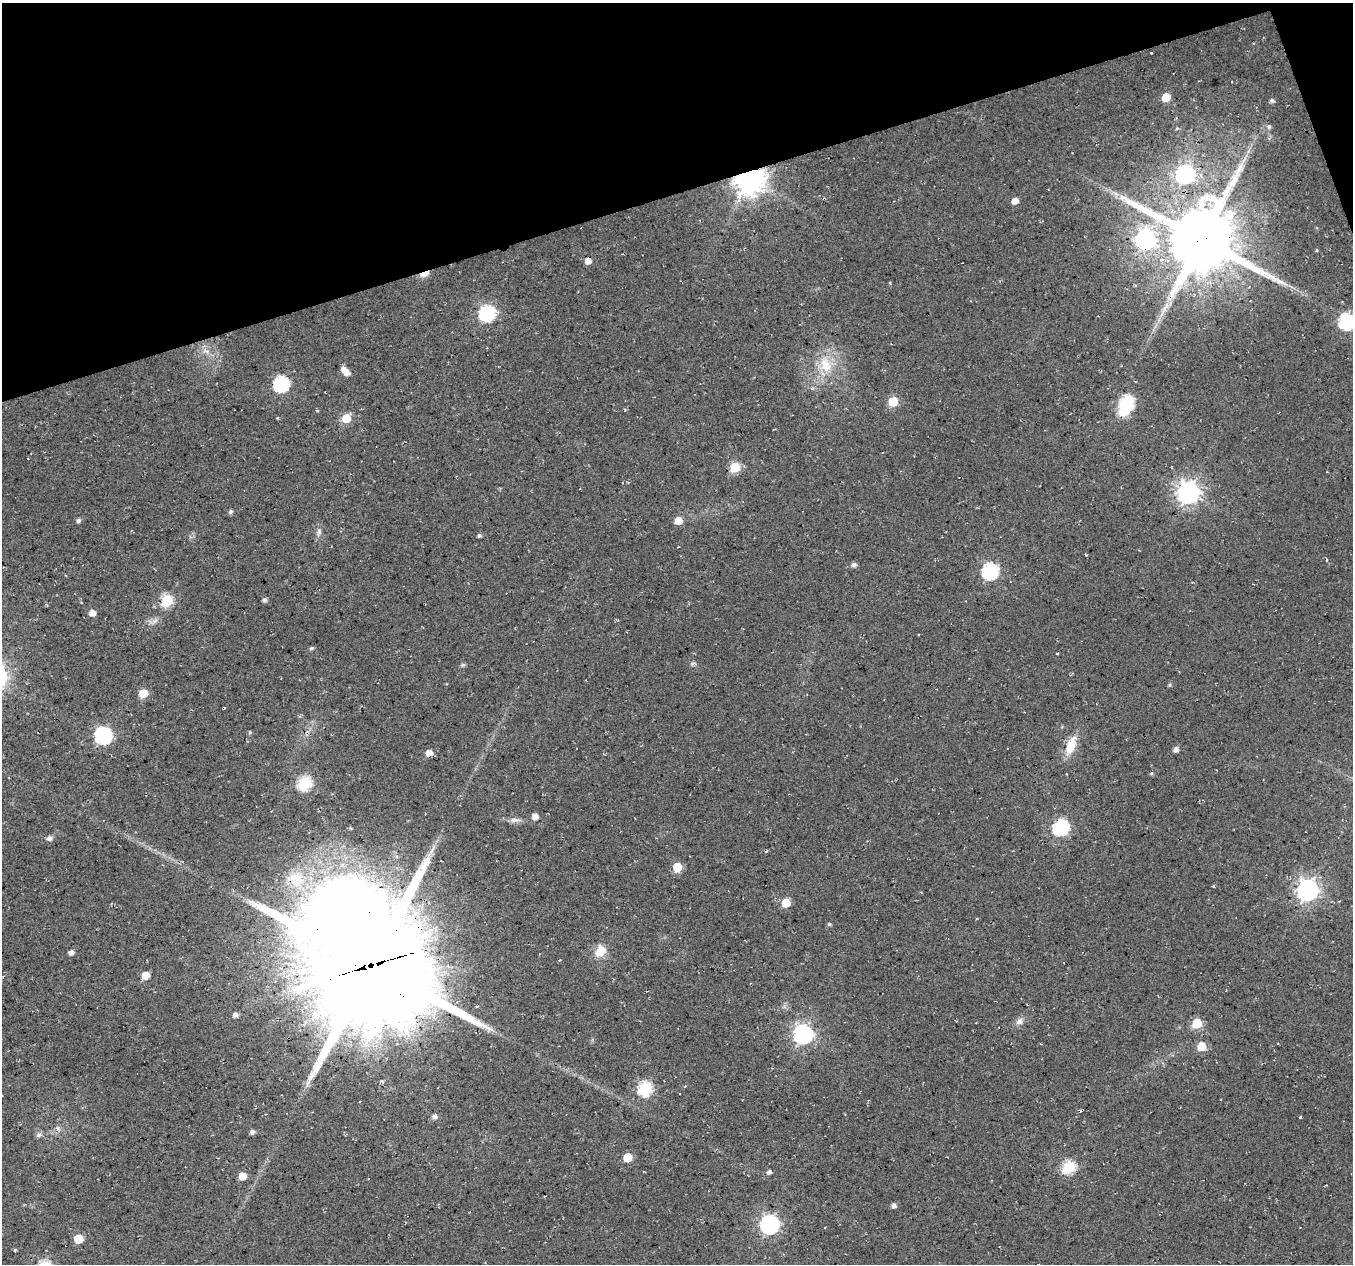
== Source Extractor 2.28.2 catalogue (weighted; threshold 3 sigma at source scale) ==
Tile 3 of 4 x 4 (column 3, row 1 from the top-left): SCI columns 2706-4056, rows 3906-5167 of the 5408 x 5234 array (HDU 1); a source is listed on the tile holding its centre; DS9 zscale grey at full resolution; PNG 1355 x 1266 px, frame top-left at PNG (2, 3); no overlay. Shown black and unused: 16% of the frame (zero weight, under 3 of 4 exposures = <1% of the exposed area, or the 3 px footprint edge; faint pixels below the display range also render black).
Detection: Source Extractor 2.28.2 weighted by HDU 2 'WHT'; one run over the whole footprint, this tile lists its part. Background 0.0181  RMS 0.0054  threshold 0.0244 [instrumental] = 3 sigma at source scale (4.5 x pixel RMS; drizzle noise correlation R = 1.50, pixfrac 1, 0.0396/0.0396 arcsec/px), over >= 5 px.
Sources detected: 83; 1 inside a brighter object's white glare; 1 cosmic-ray / hot-pixel residue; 2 long thin detections or spike segments (spike, bleed or trail) — not listed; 1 inside a brighter listed object's ellipse — not listed separately; the other 78 listed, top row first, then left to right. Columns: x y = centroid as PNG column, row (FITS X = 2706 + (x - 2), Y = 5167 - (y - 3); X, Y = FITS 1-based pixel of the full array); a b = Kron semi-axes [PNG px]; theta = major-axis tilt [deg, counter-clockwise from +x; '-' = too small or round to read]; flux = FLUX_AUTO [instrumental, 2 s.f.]
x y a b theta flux
1166 97 6 5 - 13
1272 100 5 5 - 1.4
1269 126 6 6 - 1.6
1177 128 5 5 - 0.7
1185 174 8 8 - 140
750 179 10 8 31 900
1116 194 7 4 -20 1.6
1015 201 6 5 - 4.7
1145 239 8 8 - 230
1201 239 22 19 -27 5200
1316 250 4 3 - 0.49
424 274 9 4 17 13
890 283 5 3 - 0.48
487 313 7 7 - 110
1347 321 7 7 - 110
206 351 11 4 -15 2.3
825 364 26 16 -77 16
347 373 6 5 - 3.8
281 384 7 7 - 99
893 401 6 6 - 22
1128 401 7 6 - 61
277 418 4 3 - 0.48
346 418 6 6 - 16
735 467 6 6 - 27
1188 492 8 8 - 390
230 512 6 5 - 1.1
79 520 5 5 - 1.5
678 520 6 6 - 8.1
319 532 12 6 80 2.3
479 535 4 4 - 1.4
854 565 5 5 - 2.1
990 571 7 7 - 100
167 600 6 6 - 49
265 600 6 5 - 1.3
92 613 5 5 - 4.3
312 648 5 4 - 1.1
1057 653 3 2 - 0.76
463 665 6 5 - 0.92
1170 685 6 4 89 0.75
143 693 6 6 - 13
249 733 5 3 - 0.59
103 735 7 7 - 130
1071 746 25 11 68 11
1176 749 5 5 - 2.6
429 753 5 5 - 5.6
1151 773 5 4 - 0.68
305 783 7 6 - 69
535 816 5 5 - 4.2
514 820 14 6 1 2.7
1061 827 7 7 - 100
49 838 7 7 - 1.8
677 867 6 5 - 18
296 878 25 23 -22 21
1308 890 8 8 - 340
786 903 6 5 - 14
829 924 5 4 - 0.89
600 951 15 11 56 8.5
71 952 5 5 - 2.2
370 965 50 41 -54 14000
145 975 5 5 - 9.4
236 1015 5 4 - 2.3
1019 1021 10 8 45 2.9
1197 1023 6 6 - 27
803 1034 8 7 - 240
1202 1046 6 5 - 13
645 1088 7 6 - 76
434 1116 7 6 - 2.1
1300 1117 3 3 - 0.62
57 1128 7 4 -71 1.2
252 1132 5 5 - 2.1
39 1135 8 5 11 1.6
628 1157 6 5 - 17
1069 1167 7 6 - 60
769 1172 6 5 - 1.4
242 1176 5 5 - 8.7
894 1205 5 5 - 2.3
770 1225 7 7 - 210
78 1239 6 5 - 18
Overlapping masked pixels (flux is a lower limit): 5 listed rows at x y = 750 179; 1145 239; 1201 239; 424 274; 370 965
Isophote crosses this tile's border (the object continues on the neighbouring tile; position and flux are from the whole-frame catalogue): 1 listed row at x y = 1347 321